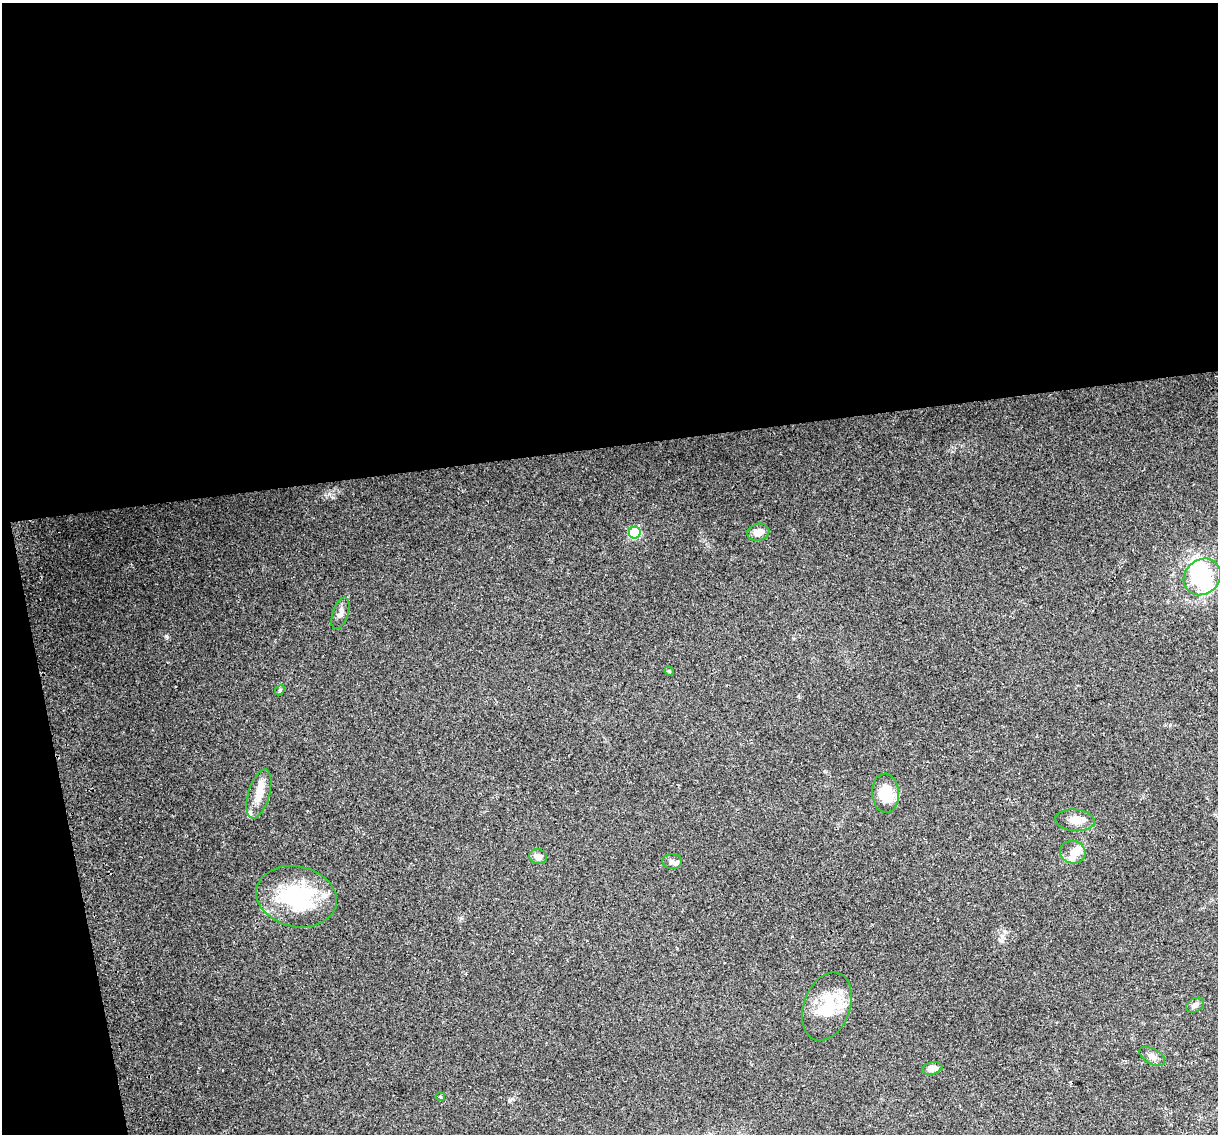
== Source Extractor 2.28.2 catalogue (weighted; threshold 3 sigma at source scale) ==
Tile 1 of 4 x 4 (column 1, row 1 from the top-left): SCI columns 32-1247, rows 3476-4607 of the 4924 x 4639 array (HDU 1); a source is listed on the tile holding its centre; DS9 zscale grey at full resolution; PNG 1220 x 1136 px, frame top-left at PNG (2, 3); each listed source drawn as its Kron ellipse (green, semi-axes under 4 px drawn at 4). Shown black and unused: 42% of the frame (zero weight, under 2 of 3 exposures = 2% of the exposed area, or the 3 px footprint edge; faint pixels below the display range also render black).
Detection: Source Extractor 2.28.2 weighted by HDU 2 'WHT'; one run over the whole footprint, this tile lists its part. Background 0.103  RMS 0.01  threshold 0.0454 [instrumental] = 3 sigma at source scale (4.5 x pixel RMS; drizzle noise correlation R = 1.50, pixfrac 1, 0.0396/0.0396 arcsec/px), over >= 5 px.
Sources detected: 26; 5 inside a brighter object's white glare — neither listed nor drawn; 3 inside a brighter listed object's ellipse — not listed separately; the other 18 listed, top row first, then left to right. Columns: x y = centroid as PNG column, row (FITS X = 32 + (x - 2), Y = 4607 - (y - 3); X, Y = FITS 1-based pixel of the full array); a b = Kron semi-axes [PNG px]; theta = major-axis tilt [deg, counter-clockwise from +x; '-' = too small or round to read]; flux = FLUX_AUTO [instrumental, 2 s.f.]
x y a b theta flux
758 532 11 8 14 8.8
635 533 6 6 - 65
1202 577 20 17 42 54
340 613 16 7 71 5.5
669 671 5 4 - 1.1
280 690 5 4 - 1.3
886 793 19 13 -87 29
259 794 25 10 73 17
1075 820 20 10 -5 11
1073 852 13 11 -10 9.1
538 857 9 7 -17 5.5
672 861 10 7 -2 3.3
296 897 41 30 -12 96
1195 1005 9 6 29 3.8
827 1007 35 23 70 42
1152 1056 14 7 -30 6.1
932 1068 10 6 12 7.8
440 1097 5 4 - 1.6
Unlisted compact peaks at least as high as the median listed source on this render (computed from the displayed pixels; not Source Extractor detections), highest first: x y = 166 636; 333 497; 509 1100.